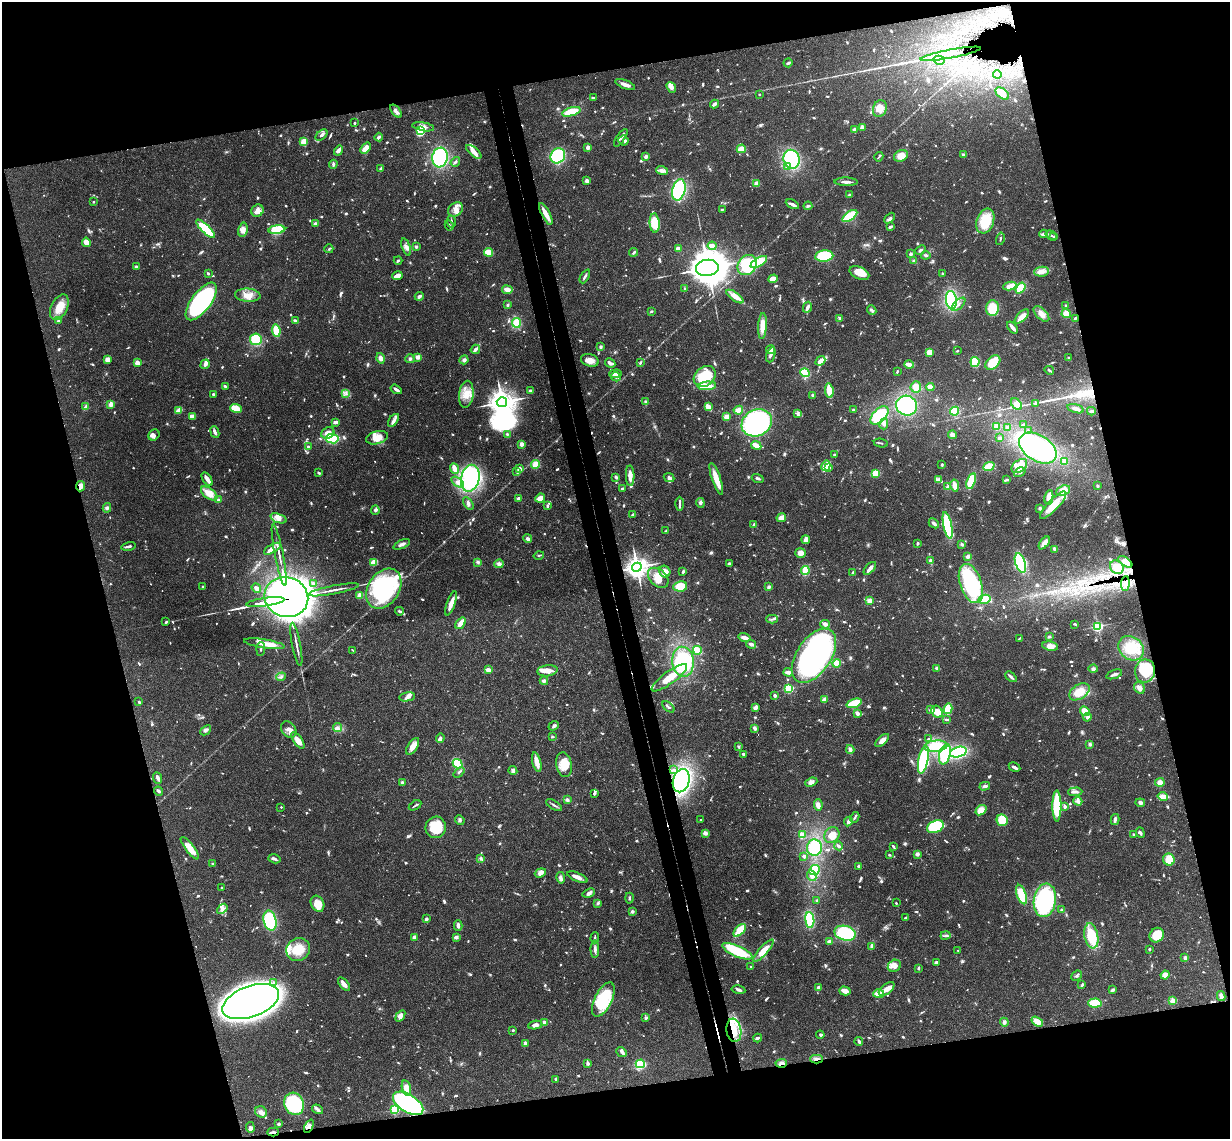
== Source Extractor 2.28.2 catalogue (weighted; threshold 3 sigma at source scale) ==
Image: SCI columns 59-4970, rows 266-4811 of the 5027 x 4964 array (HDU 1 of 3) = the unmasked area's bounding box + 8 px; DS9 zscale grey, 4 x 4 block average (1 PNG px = mean of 4 x 4 image px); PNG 1232 x 1141 px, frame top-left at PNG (2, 2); each listed source drawn as its Kron ellipse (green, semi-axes under 4 px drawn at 4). Shown black and unused: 30% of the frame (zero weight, under 3 of 4 exposures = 6% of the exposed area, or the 3 px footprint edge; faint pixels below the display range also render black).
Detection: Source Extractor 2.28.2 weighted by HDU 2 'WHT'. Background 0.0431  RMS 0.0028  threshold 0.0128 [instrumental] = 3 sigma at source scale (4.5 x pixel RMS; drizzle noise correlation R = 1.50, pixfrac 1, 0.05/0.05 arcsec/px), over >= 5 px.
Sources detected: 1400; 19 too faint to see at this stretch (4 x 4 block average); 8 inside a brighter object's white glare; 13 cosmic-ray / hot-pixel residue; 4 long thin detections or spike segments (spike, bleed or trail) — neither listed nor drawn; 34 coinciding with a brighter row at this scale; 95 inside a brighter listed object's ellipse — not listed separately; of the other 1227, all 500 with FLUX_AUTO >= 2.37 (the completeness limit of this list) listed and drawn (727 fainter detections not listed), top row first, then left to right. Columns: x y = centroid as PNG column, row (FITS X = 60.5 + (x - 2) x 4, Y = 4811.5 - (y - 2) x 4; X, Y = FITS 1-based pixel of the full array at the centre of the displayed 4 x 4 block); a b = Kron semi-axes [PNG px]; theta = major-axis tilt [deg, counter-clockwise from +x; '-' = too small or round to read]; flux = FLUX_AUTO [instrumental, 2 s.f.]
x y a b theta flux
951 54 30 2 11 19
939 60 5 4 - 5
788 63 4 2 - 4.4
997 75 4 2 - 2.7
625 84 10 3 -21 11
671 87 6 3 -51 11
1002 93 8 4 -40 12
759 94 2 2 - 5.1
594 98 4 2 - 4.4
714 104 4 2 - 7.5
880 109 8 6 69 21
396 111 7 3 -50 7.6
571 112 9 4 16 33
354 123 2 2 - 2.5
423 127 11 3 -9 10
862 127 4 2 - 5.6
421 130 4 3 - 60
854 130 4 3 - 4.7
321 135 7 3 40 4.9
379 137 4 2 - 4.3
621 138 10 2 55 6.4
623 141 5 5 - 5.2
304 142 4 3 - 18
588 147 2 2 - 37
365 148 6 4 49 18
741 149 5 3 - 21
338 151 5 3 - 7.5
474 152 9 4 -40 13
963 155 4 2 - 2.4
558 156 8 7 - 96
901 156 7 5 25 20
646 157 3 3 - 5.4
879 157 5 2 - 2.4
440 158 10 7 81 150
792 159 9 8 - 150
455 162 5 2 - 3.8
333 164 4 3 - 3.7
788 167 4 3 - 3.7
381 169 3 2 - 4.8
662 171 6 4 -18 7.4
587 181 3 3 - 6.4
846 182 11 2 -2 8.2
757 184 3 3 - 12
679 190 11 6 76 240
849 195 3 2 - 3.7
93 202 2 2 - 3.9
792 204 7 3 -26 6.3
808 206 4 2 - 3.8
722 209 4 2 - 2.4
455 210 8 6 39 12
257 211 6 6 - 14
546 214 12 3 -63 22
850 216 9 4 35 59
890 218 6 2 47 4
451 221 6 2 -82 2.7
985 221 13 8 70 61
315 223 4 3 - 3.2
655 223 10 5 -85 41
449 225 5 2 - 2.9
890 227 3 2 - 7
206 229 12 3 -43 86
243 230 7 4 79 11
277 230 8 4 5 63
1044 234 4 3 - 4.2
1051 235 6 2 -35 3.4
1054 237 3 2 - 5
1000 239 6 2 77 3.1
86 242 4 3 - 13
712 246 4 3 - 16
406 247 9 3 -70 7.3
416 247 3 3 - 3.5
678 248 3 2 - 10
329 249 4 2 - 3.1
920 250 5 2 - 3.8
489 252 4 3 - 27
634 252 4 2 - 3.5
911 254 2 2 - 19
926 255 5 3 - 3.4
824 256 9 5 6 130
398 260 4 2 - 2.7
914 261 4 3 - 5
759 262 9 3 31 52
747 265 11 9 53 77
136 266 3 3 - 2.6
707 268 11 8 7 5100
1042 272 7 5 5 10
859 273 10 6 -26 25
942 273 2 2 - 4.4
208 274 2 2 - 3.6
397 276 5 3 - 13
585 276 7 2 61 4.4
773 279 5 4 - 21
1010 286 6 3 8 18
1020 288 6 3 54 52
685 289 2 2 - 2.8
507 290 5 3 - 12
248 295 13 6 -4 19
419 296 5 3 - 5.5
735 297 10 4 -35 15
951 300 9 5 -83 140
201 301 22 9 53 370
958 304 8 2 43 6.5
507 305 3 2 - 3.7
1066 305 3 2 - 2.4
59 307 14 8 64 28
807 307 5 2 - 8.7
992 308 8 6 87 38
872 310 5 3 - 3.9
651 311 3 2 - 2.9
1041 314 10 5 -45 12
1066 314 4 4 - 18
1022 317 9 4 46 22
840 318 3 3 - 2.4
1075 318 4 2 - 3.6
58 321 4 2 - 2.8
295 321 3 2 - 7.4
516 323 5 4 - 27
762 326 13 4 87 25
1012 328 7 2 -51 8.9
276 330 6 4 -83 34
256 339 6 6 - 41
601 347 3 3 - 3.7
475 349 5 2 - 8.9
771 350 4 3 - 12
957 351 2 2 - 2.5
929 352 3 3 - 22
771 355 8 3 70 6.2
418 357 4 3 - 8.5
380 358 5 4 - 7
1069 358 4 2 - 2.7
410 359 4 4 - 3.7
107 360 3 3 - 11
464 360 4 4 - 4.5
590 360 9 6 -18 14
820 361 5 3 - 18
975 362 5 4 - 42
137 363 2 2 - 61
610 363 5 2 - 7.7
640 363 4 2 - 2.5
993 363 8 6 41 54
205 364 5 3 - 7.9
909 365 5 2 - 14
1049 370 5 2 - 3.3
897 372 3 2 - 3
805 373 5 3 - 61
616 374 6 3 2 5.8
705 376 12 9 39 77
616 377 5 4 - 4.8
225 386 4 2 - 4.7
707 386 9 4 4 41
916 387 6 5 - 20
930 387 4 3 - 17
396 389 6 2 -33 6.3
530 391 3 2 - 5.1
829 391 7 3 -82 40
346 393 3 2 - 2.6
213 394 3 2 - 3.1
466 394 13 7 83 25
813 395 3 3 - 3.6
502 402 5 5 - 1500
646 402 3 2 - 5.3
111 404 2 2 - 58
1016 404 7 4 -49 13
1035 404 2 2 - 2.6
906 406 10 10 - 140
86 407 4 2 - 6.7
708 407 3 2 - 37
236 409 6 4 -20 33
1076 409 8 3 -16 9.3
179 410 3 2 - 27
738 410 5 3 - 15
853 410 2 2 - 3.4
954 411 4 4 - 35
1091 411 4 2 - 4.5
797 413 3 3 - 2.6
879 415 11 6 45 80
192 416 3 2 - 15
726 417 4 4 - 8.1
393 420 7 3 53 6.2
336 422 3 2 - 9.6
757 423 16 13 28 380
884 424 5 3 - 4.7
1023 425 3 2 - 4.8
996 426 2 2 - 64
1008 428 3 3 - 8.3
1028 430 2 2 - 2.4
215 432 6 2 -66 7.8
328 433 7 5 29 16
507 434 2 2 - 2.4
154 435 6 5 - 6.6
952 435 4 3 - 6.4
377 438 11 6 15 23
999 438 2 2 - 7.2
332 439 6 4 -7 73
881 443 7 2 -12 2.8
522 444 2 2 - 10
756 445 5 3 - 15
308 447 3 2 - 4.8
1038 448 21 13 -32 250
834 455 2 2 - 2.7
1064 461 3 3 - 11
535 464 4 3 - 17
942 465 3 2 - 2.5
826 466 5 2 - 54
989 466 6 3 23 40
1019 466 9 5 39 32
829 467 3 3 - 6.1
454 468 5 2 - 20
519 469 3 3 - 8.8
517 472 4 3 - 3.2
1020 472 6 4 33 6.1
319 473 3 2 - 2.8
875 473 4 2 - 36
630 476 10 3 -88 18
616 477 3 2 - 3.4
669 477 5 3 - 6.2
470 478 13 9 77 200
758 478 6 2 -17 4.1
207 479 7 2 -57 18
716 479 17 3 -71 39
938 480 3 3 - 4.1
1007 480 4 2 - 2.9
971 481 8 3 71 69
457 482 7 3 -36 9.6
955 485 6 2 -78 23
81 486 5 4 - 14
1098 486 3 2 - 2.5
948 487 2 2 - 39
622 488 2 2 - 4
1063 490 7 4 20 10
209 493 9 5 -36 25
1049 497 7 4 80 20
519 498 3 2 - 6.5
540 498 5 3 - 17
218 499 2 2 - 4.7
468 503 7 4 -58 5.9
700 503 5 3 - 4.6
679 504 7 2 89 3.1
547 505 3 3 - 2.9
1053 505 18 5 47 46
107 508 5 3 - 4
1040 508 4 3 - 2.7
375 510 5 3 - 4.1
633 515 2 2 - 14
278 518 8 4 -21 11
781 518 5 3 - 12
934 523 6 3 -42 5.2
754 525 2 2 - 20
948 525 14 4 -78 140
666 531 4 2 - 2.5
527 538 4 4 - 4
806 540 4 2 - 17
918 543 3 2 - 2.9
1044 543 7 3 53 17
402 544 9 3 24 7.3
962 544 3 2 - 3.8
128 546 7 2 13 6.2
272 549 9 4 30 12
1055 549 3 3 - 5.4
800 553 5 5 - 11
279 555 32 2 -79 12
539 555 5 2 - 3.2
968 556 3 2 - 6.9
930 560 4 3 - 4.8
374 562 4 3 - 22
478 562 4 4 - 3.6
1125 562 8 3 -35 20
729 563 4 2 - 3.1
1020 563 10 5 -73 130
499 564 4 4 - 5.1
637 567 5 4 - 1400
1117 567 7 6 - 21
870 568 8 3 47 11
805 570 4 2 - 52
683 571 3 2 - 4.3
665 572 6 5 - 14
853 572 4 2 - 3.8
658 578 12 8 -44 20
313 584 4 3 - 4
971 584 20 10 -70 210
1125 584 7 3 86 9.6
680 586 7 5 11 39
203 587 2 2 - 2.4
769 587 4 3 - 3.9
256 588 5 3 - 5.4
384 589 22 15 57 260
334 590 25 2 11 12
360 595 3 3 - 10
286 597 22 20 -19 7800
984 599 6 4 12 15
870 600 3 3 - 9.4
265 602 19 3 9 1200
451 603 13 3 70 19
399 611 4 2 - 3.3
772 619 6 2 0 2.5
166 622 3 2 - 3.1
460 623 6 3 53 24
825 624 5 3 - 12
1075 624 4 2 - 2.6
1098 626 2 2 - 280
744 637 6 3 -14 11
1049 637 4 2 - 2.9
1019 638 3 2 - 2.4
264 644 21 3 -9 18
296 644 22 2 -79 9.3
751 644 5 2 - 8.1
1050 646 8 4 -10 13
1131 648 14 11 -37 40
261 649 7 2 85 2.5
353 650 3 2 - 2.6
697 650 4 3 - 35
814 656 30 17 56 570
683 662 15 11 -86 130
836 663 4 4 - 18
937 668 4 3 - 4.7
1093 669 4 4 - 4.3
488 670 4 2 - 11
547 671 10 5 8 17
1145 671 11 10 - 61
788 672 4 2 - 11
1114 674 8 2 19 6
281 677 5 3 - 3.3
1011 677 6 2 -43 6.4
669 678 21 6 36 38
544 681 4 3 - 4.4
1140 688 6 5 - 9.9
789 689 2 2 - 180
1079 692 11 7 33 27
775 695 2 2 - 20
407 697 8 4 11 7.2
824 700 3 3 - 7.9
139 702 2 2 - 2.8
854 703 8 3 19 71
668 707 7 2 -41 5.2
755 708 3 2 - 9.4
948 709 5 3 - 42
931 710 4 3 - 5
1085 711 5 3 - 22
937 712 6 5 - 15
857 713 3 2 - 8.7
1087 717 4 3 - 6.2
947 719 4 2 - 2.9
554 726 5 3 - 4.4
338 728 4 3 - 4.5
755 728 4 2 - 7.2
289 729 9 7 -50 13
206 730 6 4 42 4.5
552 737 3 2 - 2.4
440 738 4 3 - 6.9
929 739 4 3 - 2.7
298 740 9 4 -54 19
882 740 8 4 44 10
1090 744 3 3 - 4.1
413 746 9 5 58 16
936 746 12 5 6 55
738 747 3 2 - 2.7
850 749 4 3 - 6.4
958 752 8 5 15 130
743 754 3 2 - 6.3
945 754 10 5 74 80
923 760 14 4 79 190
537 762 10 3 -75 25
458 764 5 4 - 69
564 765 12 7 -79 31
1014 767 6 2 -27 8.5
673 770 4 2 - 2.5
513 771 4 3 - 6.4
459 772 6 2 40 3.4
158 778 6 2 -68 8.1
681 781 12 8 75 270
402 782 3 3 - 3.8
811 782 6 4 22 9.8
1160 782 5 4 - 10
985 786 5 3 - 5.5
158 791 4 2 - 4.9
1075 792 7 3 2 6.3
594 793 2 2 - 4.6
1163 797 5 4 - 18
567 800 3 3 - 4.3
1078 801 4 3 - 4.8
1140 803 5 3 - 5.2
415 805 7 2 30 2.7
554 805 9 2 -31 4.2
818 805 6 3 -82 13
1057 806 15 4 -89 94
1065 806 3 2 - 4.2
281 807 2 2 - 4.1
981 810 6 4 40 19
855 817 6 2 62 3.2
1115 819 5 2 - 6.5
460 820 5 3 - 3.3
700 820 2 2 - 4.9
1002 820 6 5 - 45
848 822 5 3 - 11
436 827 10 10 - 58
935 827 9 6 25 130
705 833 3 2 - 9.1
1140 833 5 3 - 3.8
1133 834 2 2 - 2.9
802 835 4 3 - 16
832 835 8 7 - 19
839 846 4 2 - 5.2
893 847 4 2 - 3.2
190 848 14 4 -52 24
814 848 8 7 - 52
917 854 3 3 - 7.1
889 855 2 2 - 3.1
804 856 2 2 - 4.7
481 858 4 3 - 3.5
274 859 6 3 -16 5.2
1169 860 6 5 - 27
213 864 2 2 - 2.8
859 866 2 2 - 20
814 870 5 4 - 53
540 873 6 4 20 8.9
812 876 6 4 -65 7.3
577 877 11 3 -22 9.6
561 878 6 3 -79 6.3
221 888 2 2 - 3.6
589 893 6 3 22 5.2
1021 894 10 4 -71 52
629 898 5 2 - 2.4
817 900 3 2 - 2.7
1045 900 17 11 81 300
598 903 4 3 - 2.8
896 903 2 2 - 2.6
317 904 8 6 -62 26
222 909 6 4 41 6.9
1062 910 4 3 - 3.8
632 911 3 3 - 4
905 918 3 2 - 3.2
426 919 3 2 - 6.4
810 920 8 4 -84 53
270 921 10 6 -77 100
458 926 5 3 - 5.6
740 930 8 3 47 52
845 933 11 7 -15 120
945 935 5 2 - 3.5
1157 935 8 6 48 35
1091 936 12 7 -79 62
414 937 3 2 - 6.6
456 937 4 3 - 4.9
595 938 5 2 - 3
830 942 3 3 - 8.8
872 946 3 2 - 7
298 949 12 11 - 40
595 949 9 3 90 5.4
1149 949 3 2 - 3.1
958 950 2 2 - 4
737 951 16 5 -23 74
763 951 14 4 48 28
1185 958 2 2 - 6.7
936 962 3 2 - 5
894 966 7 5 36 9.8
751 967 2 2 - 3.4
918 968 3 2 - 2.4
1165 975 4 4 - 12
1076 976 6 2 42 3
274 983 3 3 - 3
344 984 8 3 -49 11
1082 985 4 2 - 3.1
818 987 2 2 - 6.7
887 989 9 5 37 16
738 990 7 3 -12 4.5
1112 990 3 2 - 4.2
845 991 6 3 -16 16
878 994 5 3 - 22
1221 996 5 3 - 8.3
603 999 19 8 64 100
1173 1001 2 2 - 77
251 1002 30 15 20 2800
1095 1003 6 4 3 41
400 1016 6 4 55 11
646 1018 4 2 - 3.7
1037 1021 6 4 -34 21
1004 1022 4 4 - 5.1
544 1023 3 3 - 7.6
535 1025 7 3 7 8.5
513 1030 2 2 - 8.2
734 1030 12 7 -81 31
820 1035 4 2 - 2.7
758 1038 4 3 - 2.9
859 1041 4 2 - 5.3
525 1043 3 3 - 6.1
621 1052 6 4 -42 4.4
817 1059 6 2 2 4.5
588 1063 3 3 - 4
781 1063 5 4 - 8.1
640 1064 4 3 - 120
556 1079 4 3 - 2.5
406 1088 8 4 -77 18
408 1103 17 9 -32 330
294 1104 11 9 -66 170
317 1109 6 3 -35 5.2
395 1110 2 2 - 160
261 1112 6 5 - 6.4
278 1124 4 3 - 2.6
309 1126 7 4 65 7.9
250 1127 5 3 - 5.4
273 1132 6 2 1 4.4
Overlapping masked pixels (flux is a lower limit): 16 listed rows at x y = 951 54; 546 214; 1075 318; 81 486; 1125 562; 637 567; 1125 584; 286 597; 265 602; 1145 671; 681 781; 734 1030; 817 1059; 781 1063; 309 1126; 273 1132